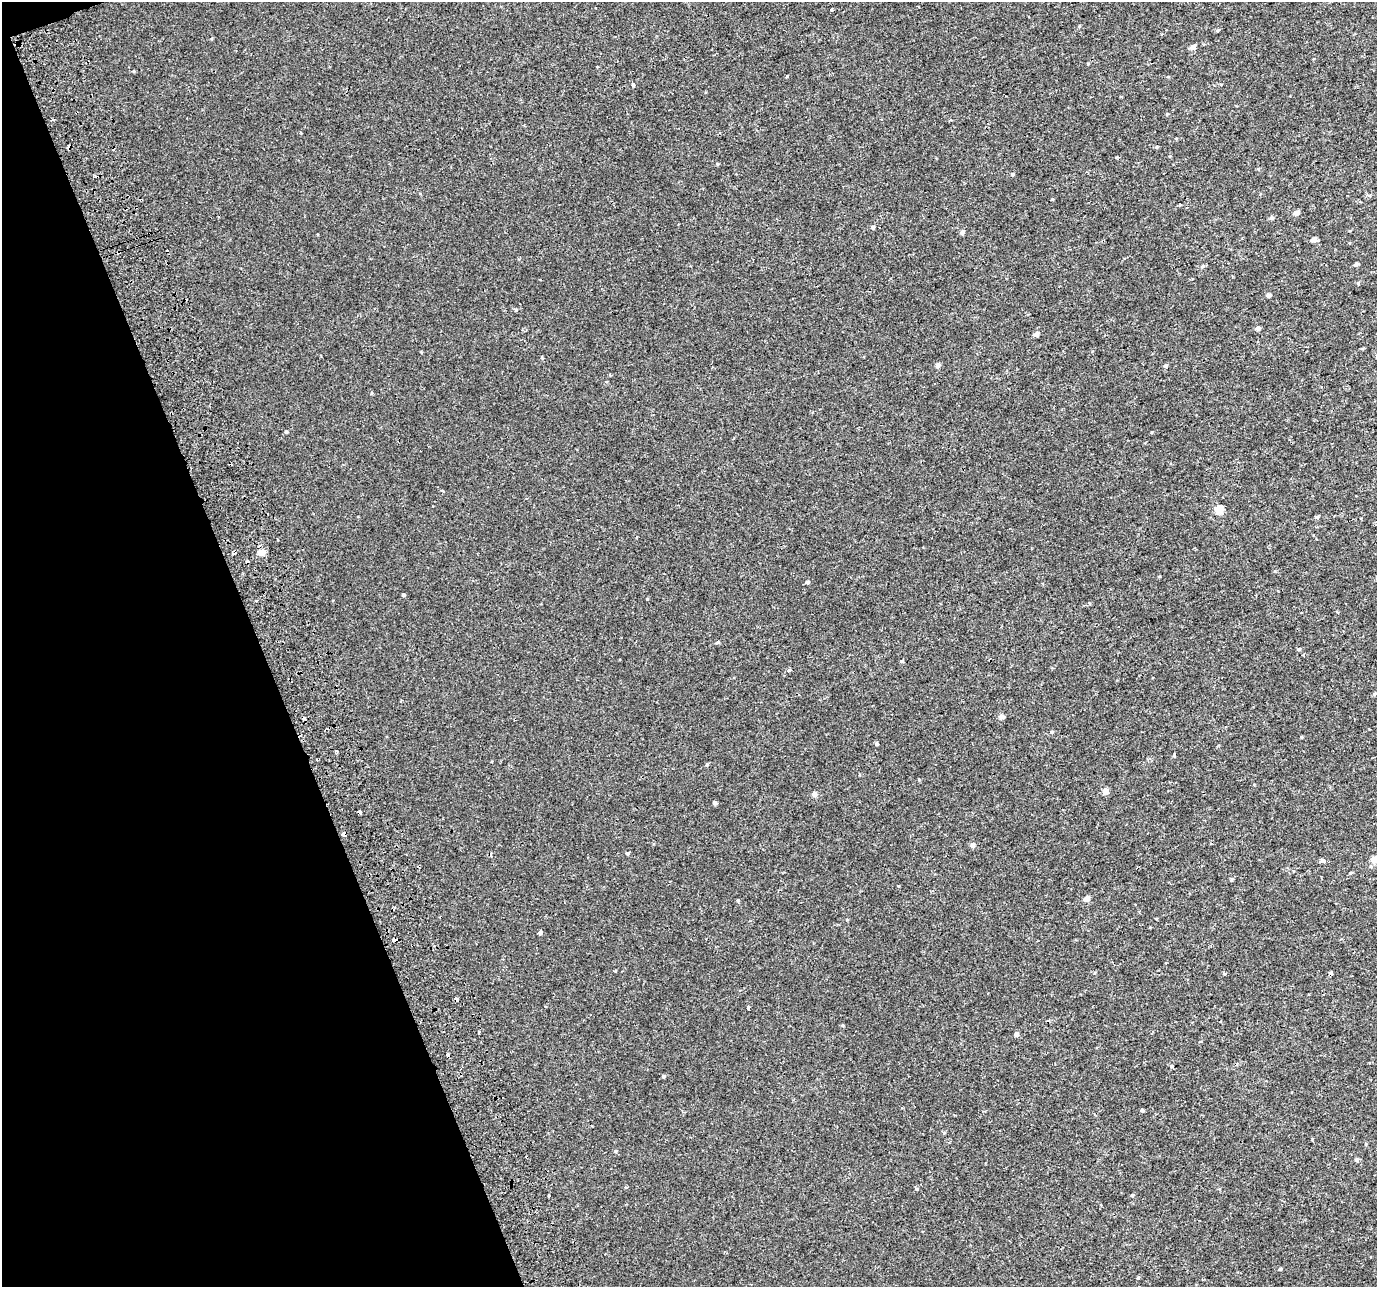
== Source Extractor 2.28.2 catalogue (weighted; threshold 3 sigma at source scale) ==
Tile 5 of 4 x 4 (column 1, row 2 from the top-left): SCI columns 3-1377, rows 2648-3932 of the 5568 x 5368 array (HDU 1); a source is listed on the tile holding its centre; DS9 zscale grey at full resolution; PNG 1379 x 1289 px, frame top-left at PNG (2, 2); no overlay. Shown black and unused: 19% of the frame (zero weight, under 2 of 3 exposures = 3% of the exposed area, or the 3 px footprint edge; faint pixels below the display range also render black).
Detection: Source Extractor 2.28.2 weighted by HDU 2 'WHT'; one run over the whole footprint, this tile lists its part. Background 5.10e-04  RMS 0.0032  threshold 0.0145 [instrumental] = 3 sigma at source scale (4.5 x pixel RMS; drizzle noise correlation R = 1.50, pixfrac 1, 0.0396/0.0396 arcsec/px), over >= 5 px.
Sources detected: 81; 11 cosmic-ray / hot-pixel residue — not listed; the other 70 listed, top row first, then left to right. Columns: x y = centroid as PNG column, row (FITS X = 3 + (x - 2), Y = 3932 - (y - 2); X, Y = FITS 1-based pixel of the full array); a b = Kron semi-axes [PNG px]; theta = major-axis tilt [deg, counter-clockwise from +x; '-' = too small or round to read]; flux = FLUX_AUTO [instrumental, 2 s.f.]
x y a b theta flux
832 9 4 2 - 0.27
1079 26 5 3 - 0.26
1193 47 5 4 - 1.8
633 85 5 3 - 0.4
1156 147 4 4 - 0.34
717 164 4 4 - 0.28
1012 174 5 4 - 0.39
97 177 5 3 - 0.41
1296 213 6 5 - 1.1
1271 218 5 5 - 0.49
873 227 5 4 - 0.65
962 232 5 5 - 0.79
1314 239 5 5 - 1.2
118 252 3 3 - 0.92
1356 264 4 4 - 0.61
1202 267 5 4 - 0.38
1268 295 5 4 - 0.78
516 309 4 3 - 0.47
1258 328 5 4 - 0.84
1036 334 5 4 - 1.2
542 358 4 3 - 0.33
938 365 5 5 - 1.1
1165 366 5 4 - 0.37
371 393 5 3 - 0.29
286 432 4 3 - 0.44
442 491 4 3 - 0.86
1219 510 5 5 - 7
1316 517 5 4 - 0.49
262 552 6 5 - 4.2
234 553 5 4 - 0.96
807 582 4 4 - 0.48
403 595 4 3 - 0.38
256 601 3 3 - 0.31
717 642 5 3 - 0.54
1299 649 5 4 - 0.38
789 670 5 4 - 0.33
401 700 3 3 - 0.31
1001 716 5 5 - 1.2
1051 732 4 4 - 0.36
877 744 3 3 - 0.75
336 751 3 3 - 0.7
317 760 2 2 - 0.28
1105 791 5 5 - 2.4
814 794 5 5 - 1.3
715 803 5 4 - 0.68
360 812 4 3 - 0.94
972 845 5 5 - 1
627 853 4 3 - 1.5
1322 860 5 5 - 0.78
1374 860 5 5 - 3.7
1350 873 4 3 - 0.4
1087 899 6 5 - 1.8
540 933 4 4 - 0.71
394 940 5 4 - 2.9
1166 963 3 2 - 0.39
1225 973 4 3 - 0.55
749 1008 3 3 - 1.7
479 1032 3 3 - 0.98
1016 1034 5 4 - 1.1
1172 1066 4 3 - 0.44
663 1076 4 4 - 0.34
1142 1110 4 3 - 1.1
944 1133 5 3 - 0.29
616 1151 5 4 - 0.34
1357 1160 5 4 - 0.65
626 1187 4 4 - 0.36
917 1189 5 3 - 0.32
1132 1195 4 4 - 0.32
549 1196 3 2 - 0.31
1280 1269 4 4 - 0.36
Overlapping masked pixels (flux is a lower limit): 5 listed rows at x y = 97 177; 118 252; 234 553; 360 812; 394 940
Isophote crosses this tile's border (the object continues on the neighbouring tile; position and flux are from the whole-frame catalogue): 1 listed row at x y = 1374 860
Unlisted compact peaks at least as high as the median listed source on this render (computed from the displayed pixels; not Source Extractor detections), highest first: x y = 787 76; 647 599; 1301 737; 738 900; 707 764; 842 1025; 134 71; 1174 755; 1275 571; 919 780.